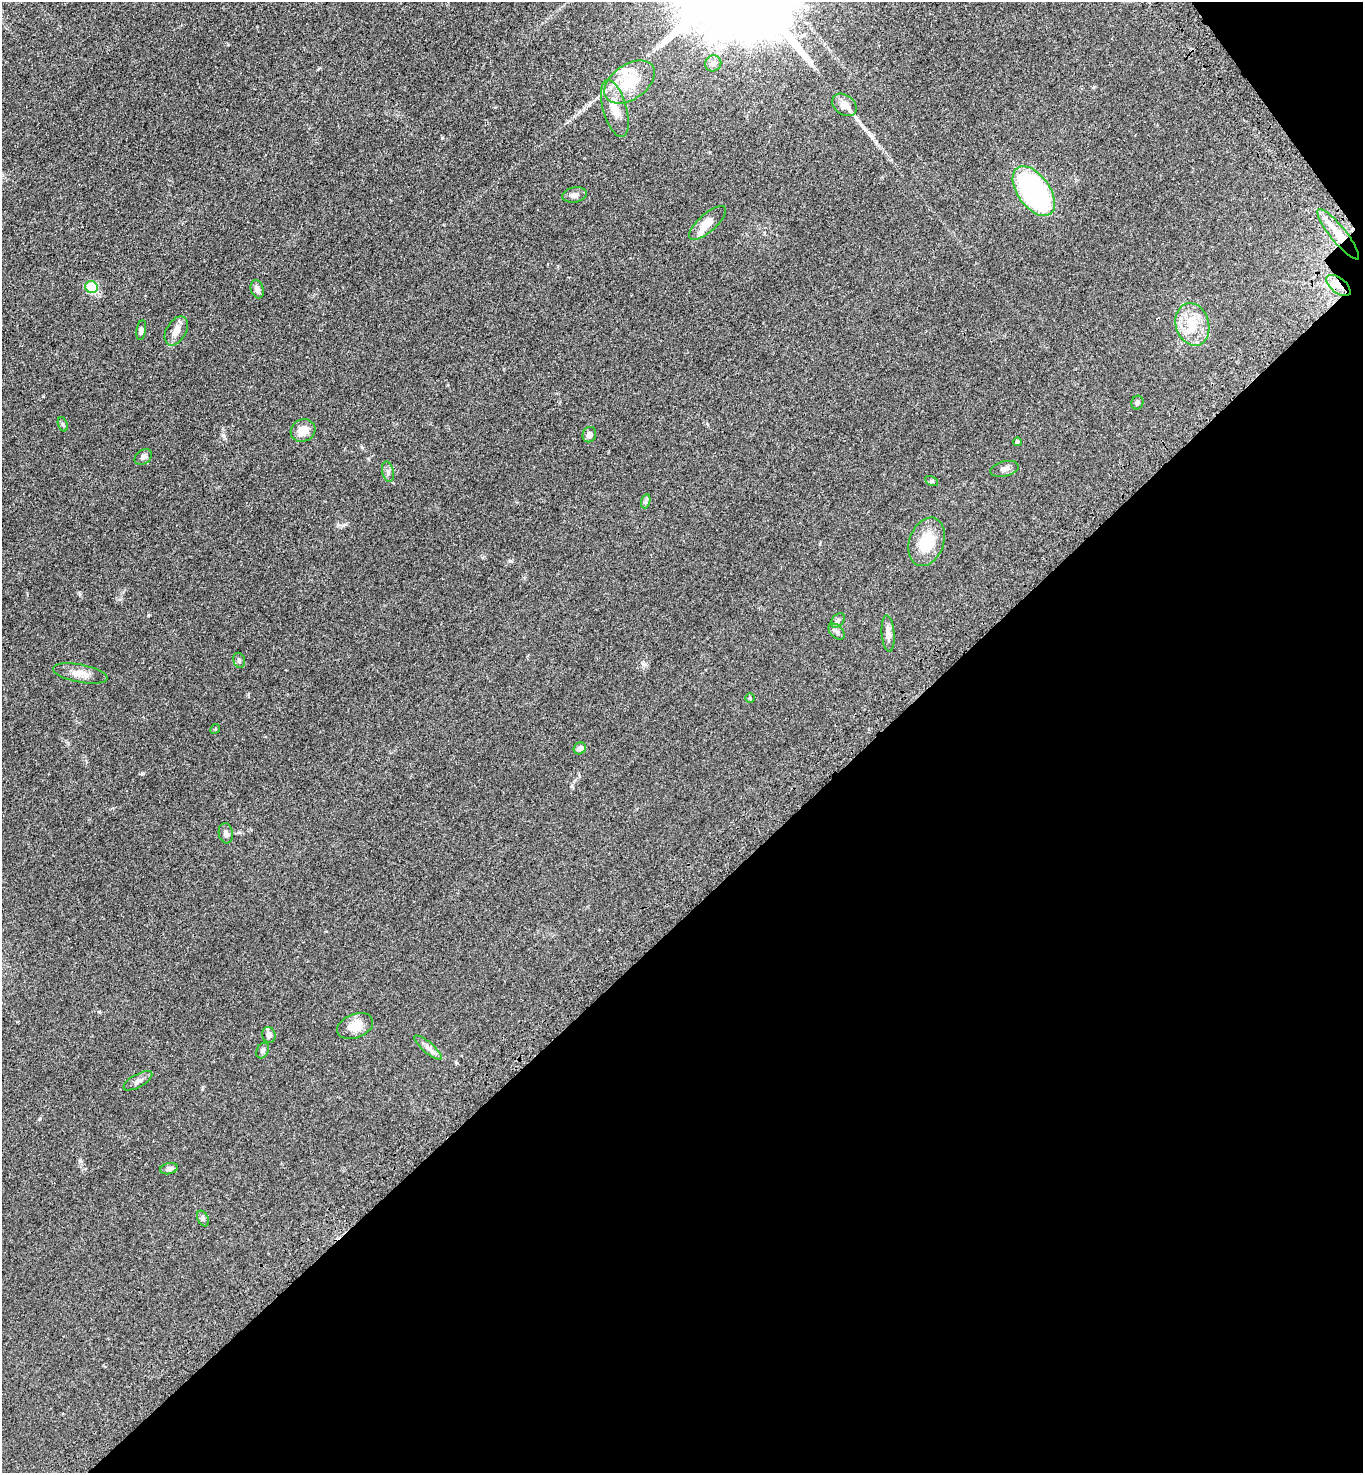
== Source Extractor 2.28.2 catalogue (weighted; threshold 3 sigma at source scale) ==
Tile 12 of 4 x 4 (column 4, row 3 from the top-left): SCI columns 4334-5694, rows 1573-3043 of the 6086 x 6088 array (HDU 1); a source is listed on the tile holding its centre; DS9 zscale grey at full resolution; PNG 1365 x 1475 px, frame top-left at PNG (2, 2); each listed source drawn as its Kron ellipse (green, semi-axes under 4 px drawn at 4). Shown black and unused: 39% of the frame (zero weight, under 3 of 4 exposures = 6% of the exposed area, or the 3 px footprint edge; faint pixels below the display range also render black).
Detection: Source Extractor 2.28.2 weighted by HDU 2 'WHT'; one run over the whole footprint, this tile lists its part. Background 0.0432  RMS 0.005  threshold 0.0226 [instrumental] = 3 sigma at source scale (4.5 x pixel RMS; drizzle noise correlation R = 1.50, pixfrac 1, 0.05/0.05 arcsec/px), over >= 5 px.
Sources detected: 44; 3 inside a brighter listed object's ellipse — not listed separately; the other 41 listed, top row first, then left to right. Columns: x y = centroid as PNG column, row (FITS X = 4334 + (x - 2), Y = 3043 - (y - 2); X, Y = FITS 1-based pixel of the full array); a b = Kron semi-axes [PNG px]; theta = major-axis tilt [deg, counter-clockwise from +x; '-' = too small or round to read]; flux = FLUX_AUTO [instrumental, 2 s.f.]
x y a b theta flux
713 63 8 7 - 2.2
630 82 28 17 35 20
844 105 13 10 -38 5.6
615 108 29 12 -74 9.2
1034 191 28 16 -54 84
574 195 12 7 10 2.5
708 223 23 9 41 6.6
1338 234 31 7 -51 8.2
1338 285 14 7 -38 4.1
92 287 6 6 - 24
257 289 9 6 -73 1.9
1192 324 22 16 -73 11
141 330 10 4 82 1.4
176 331 16 9 60 4.2
1137 403 7 6 - 0.99
63 424 7 4 -70 0.84
303 430 12 11 - 6.4
589 435 8 6 66 2.6
1017 442 4 3 - 0.84
143 457 9 6 35 1.7
1004 469 14 7 14 2.2
388 472 10 6 -76 1.6
932 481 7 4 -27 0.72
646 501 7 4 72 0.89
927 542 25 17 70 16
838 621 8 5 48 1.1
837 632 9 6 -45 1.4
888 633 18 6 -86 3.3
239 660 8 5 -73 0.96
80 673 27 9 -11 5.7
750 698 4 4 - 0.65
215 729 5 4 - 0.54
580 748 6 5 - 1.9
226 833 10 7 -81 2
355 1026 19 12 20 7.8
269 1035 8 6 -70 2
428 1048 17 5 -41 2.5
263 1050 8 6 66 1.4
138 1081 16 6 29 2.2
169 1169 9 5 12 1.3
203 1218 8 5 -63 1
Overlapping masked pixels (flux is a lower limit): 2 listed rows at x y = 1338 234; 1338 285
Unlisted compact peaks at least as high as the median listed source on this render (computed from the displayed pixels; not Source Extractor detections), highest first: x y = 142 773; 148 615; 224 436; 510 561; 80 1161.